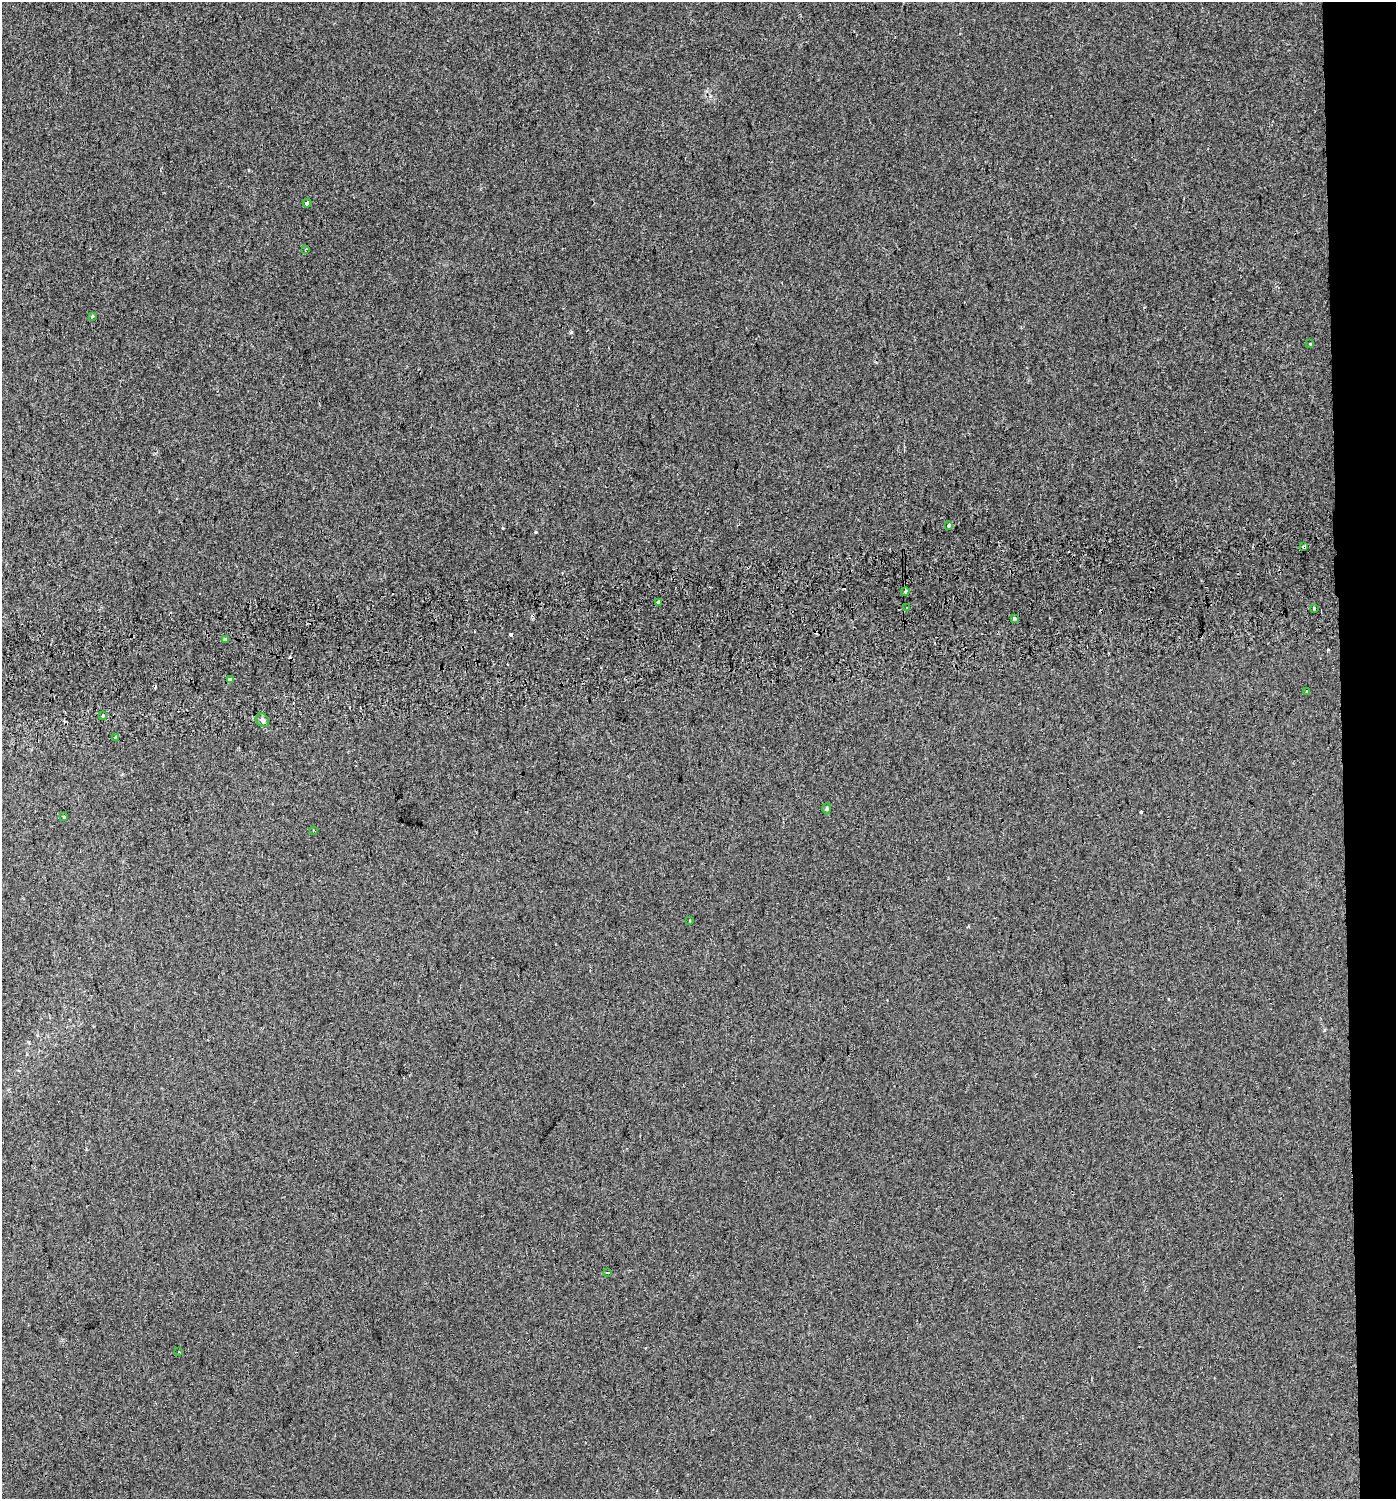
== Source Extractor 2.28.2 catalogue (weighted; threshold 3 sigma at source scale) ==
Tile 6 of 3 x 3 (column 3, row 2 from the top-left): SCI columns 2834-4227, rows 1537-3033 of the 4231 x 4570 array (HDU 1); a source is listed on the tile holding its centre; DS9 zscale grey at full resolution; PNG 1398 x 1501 px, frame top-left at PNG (2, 2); each listed source drawn as its Kron ellipse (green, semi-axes under 4 px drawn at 4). Shown black and unused: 4% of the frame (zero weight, under 2 of 3 exposures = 2% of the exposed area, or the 3 px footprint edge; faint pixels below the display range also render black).
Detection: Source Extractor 2.28.2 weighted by HDU 2 'WHT'; one run over the whole footprint, this tile lists its part. Background 0.0025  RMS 0.0072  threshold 0.0325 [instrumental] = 3 sigma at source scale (4.5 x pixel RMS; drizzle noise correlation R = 1.50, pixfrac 1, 0.0396/0.0396 arcsec/px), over >= 5 px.
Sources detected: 30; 7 cosmic-ray / hot-pixel residue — neither listed nor drawn; the other 23 listed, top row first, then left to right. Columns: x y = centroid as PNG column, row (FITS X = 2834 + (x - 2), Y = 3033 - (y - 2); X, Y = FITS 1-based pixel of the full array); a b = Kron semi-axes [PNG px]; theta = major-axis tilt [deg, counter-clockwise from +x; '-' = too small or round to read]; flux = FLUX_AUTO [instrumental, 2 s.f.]
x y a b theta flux
307 203 4 3 - 6.7
306 249 4 2 - 0.89
92 317 3 3 - 1.8
1309 344 3 3 - 1.1
949 525 4 3 - 5.4
1304 547 4 3 - 4.7
905 591 4 3 - 3.9
658 602 3 3 - 2.5
907 608 3 3 - 3.9
1314 608 3 3 - 7.6
1014 619 3 3 - 13
226 640 4 4 - 1.7
230 680 4 3 - 4.9
1307 691 3 3 - 3.8
103 715 3 3 - 1.6
262 720 8 6 -51 2.4
115 738 4 3 - 1.7
827 809 5 4 - 1.3
64 817 3 3 - 1.4
313 830 2 2 - 0.58
690 921 3 3 - 1.1
608 1273 4 3 - 12
179 1352 3 2 - 0.66
Overlapping masked pixels (flux is a lower limit): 3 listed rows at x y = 1304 547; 905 591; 230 680